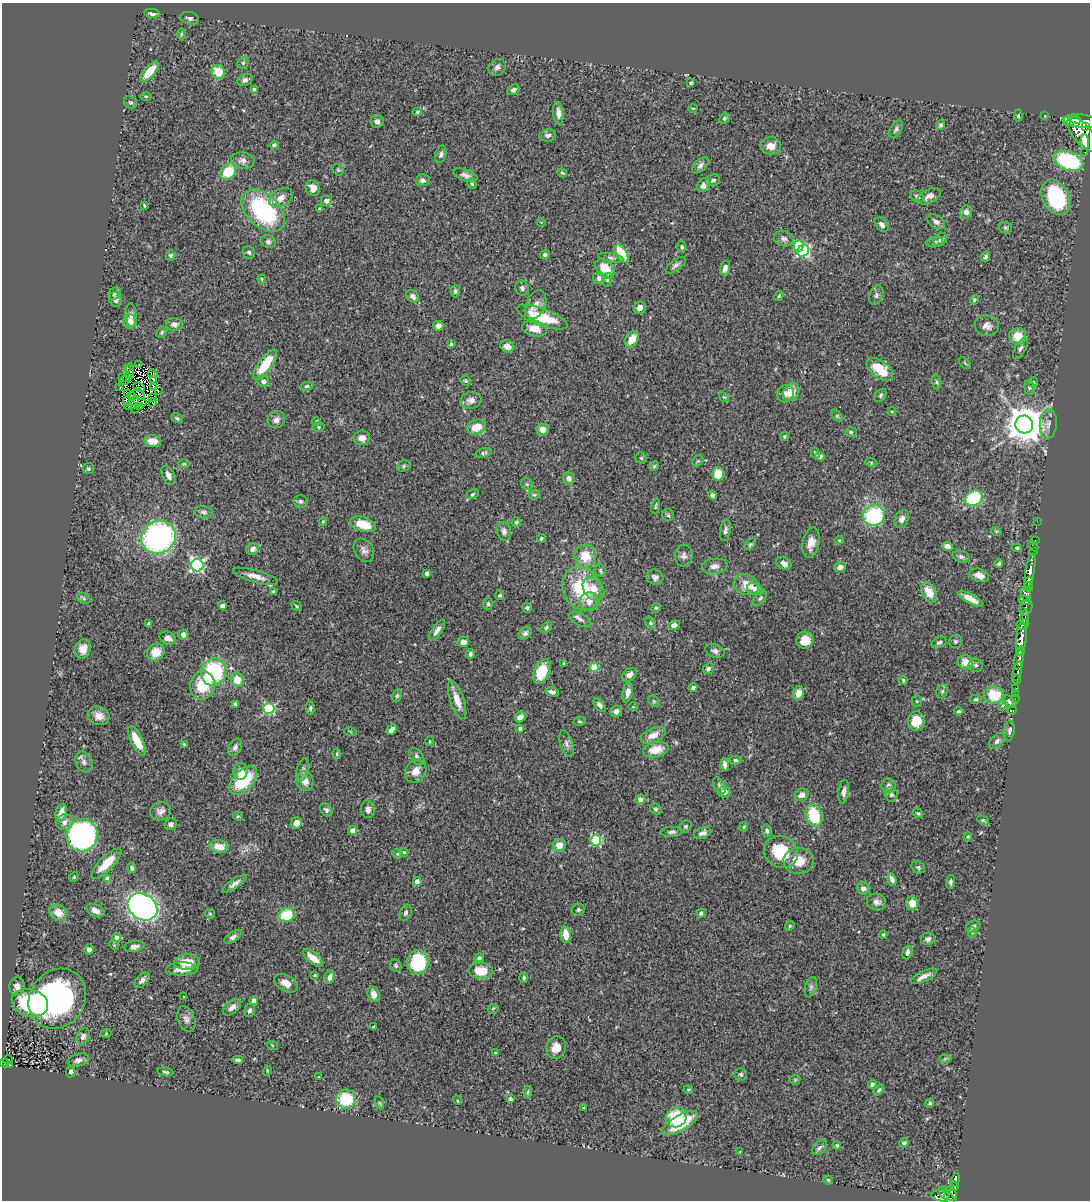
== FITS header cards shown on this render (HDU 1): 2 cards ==
NAXIS1  =                 1088
NAXIS2  =                 1198

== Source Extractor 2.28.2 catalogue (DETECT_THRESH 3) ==
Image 1088 x 1198 px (HDU 1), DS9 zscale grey, 1 PNG px = 1 image px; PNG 1092 x 1202 px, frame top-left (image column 1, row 1198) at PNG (2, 3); each listed source drawn as its Kron ellipse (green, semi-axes under 4 px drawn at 4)
Background 0.904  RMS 0.049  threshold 0.148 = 3 sigma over >= 5 px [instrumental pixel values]
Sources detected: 450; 4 with non-positive FLUX_AUTO (blend fragments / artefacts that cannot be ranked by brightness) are neither listed nor drawn; the other 446 listed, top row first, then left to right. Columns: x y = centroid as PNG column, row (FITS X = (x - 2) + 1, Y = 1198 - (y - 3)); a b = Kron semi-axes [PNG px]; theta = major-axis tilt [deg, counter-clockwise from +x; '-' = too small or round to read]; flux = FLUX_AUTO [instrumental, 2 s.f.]
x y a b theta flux
152 13 8 4 -9 11
190 18 9 6 -11 11
181 34 6 4 89 4.3
243 63 6 5 - 4.5
497 67 9 7 43 13
150 72 12 5 48 71
218 72 7 6 - 66
245 80 8 5 26 11
691 83 4 3 - 4.8
254 90 4 4 - 13
513 90 6 5 - 9.7
146 96 5 3 - 3.4
130 102 7 6 - 6.3
693 108 4 3 - 2.3
417 112 5 4 - 5.5
558 113 11 5 -85 18
1044 115 3 2 - 14
1018 116 6 4 -88 5.2
725 118 5 5 - 5.5
1076 120 5 4 - 840
377 121 6 6 - 11
1066 121 3 3 - 550
1082 121 18 6 -6 3500
941 125 5 4 - 6
1085 127 3 3 - 230
896 129 10 5 59 9.3
1083 134 21 9 -51 4000
548 135 8 6 9 12
1085 142 7 4 -85 1200
274 145 4 4 - 8.5
771 146 10 8 -4 27
1085 152 4 3 - 87
441 154 9 5 74 9.3
243 161 12 8 -7 16
1069 161 15 9 -21 340
700 165 10 5 44 11
338 170 6 5 - 5
228 171 9 7 51 90
562 173 5 3 - 4.9
465 175 13 5 -18 14
423 180 7 6 - 9.9
713 180 7 5 20 9.3
472 184 5 4 - 4
703 185 7 6 - 20
313 188 8 7 - 25
929 196 12 7 26 18
917 197 7 5 -34 9
1056 197 19 13 -63 360
281 198 13 8 34 27
326 201 5 5 - 15
144 205 4 2 - 3.5
320 209 3 3 - 4.2
263 211 25 16 -43 390
966 212 6 6 - 11
541 222 4 3 - 2.7
936 222 10 6 -32 12
882 225 8 5 -45 10
1005 228 6 5 - 5.3
784 239 10 7 -15 12
941 240 7 5 44 7.4
268 242 7 6 - 9.3
935 242 8 5 9 7
798 246 6 5 - 110
682 247 5 4 - 5.5
803 251 6 5 - 480
249 252 7 6 - 8
621 253 10 5 -59 130
171 255 5 4 - 5.1
545 255 5 4 - 7.1
986 257 5 4 - 7.3
611 258 13 4 -10 9.9
676 265 12 5 36 11
605 268 11 8 -47 68
725 268 7 5 76 15
599 278 6 6 - 12
262 279 4 4 - 3.3
607 280 7 5 75 6.6
522 288 8 6 -69 9.6
455 291 6 5 - 7.3
114 293 7 5 47 6.9
876 295 10 6 68 9
413 296 7 5 -44 14
779 296 5 3 - 4.4
115 299 8 6 -71 14
974 300 5 4 - 4.8
536 305 15 9 67 23
640 308 6 5 - 22
131 315 12 5 -87 13
542 317 27 8 -20 140
130 322 7 6 - 28
174 324 8 6 -4 15
438 326 5 5 - 21
987 326 12 10 -8 21
534 328 13 7 -12 43
161 332 6 4 58 5.2
1018 336 8 8 - 66
632 339 9 6 56 41
451 344 4 3 - 5.9
507 346 7 6 - 29
1020 348 12 5 60 10
965 363 7 3 -45 3.3
139 365 3 2 - 2.1
265 365 18 6 54 98
127 368 2 2 - 5.1
880 369 15 8 -37 76
130 371 8 2 -89 3.3
153 374 5 3 - 7.2
123 378 3 2 - 5.9
127 378 4 2 - 5
154 379 3 2 - 1.1
125 380 5 3 - 0.79
263 381 6 5 - 16
465 381 5 4 - 4.8
936 382 8 4 -82 5.4
1033 382 5 4 - 4.8
307 386 6 4 11 6.3
120 387 3 2 - 7.5
139 387 6 3 -23 1.5
1029 387 8 5 -84 6.1
154 388 4 2 - 4.7
158 391 3 2 - 5.5
791 392 9 7 58 46
127 394 4 2 - 3.2
139 394 7 3 -52 6.3
785 394 9 8 - 17
132 395 4 2 - 3.1
880 395 7 5 54 6.2
724 397 5 4 - 3.8
153 398 4 2 - 1.4
471 400 10 8 10 19
128 401 5 2 - 3.5
134 401 5 3 - 2.1
142 402 4 2 - 0.82
153 403 3 2 - 2.1
130 406 6 3 12 5.8
140 406 4 2 - 2.6
134 408 2 2 - 0.024
892 411 4 3 - 2.6
837 416 7 4 -46 4.4
177 418 6 4 -28 5.4
276 420 9 8 - 16
316 421 4 3 - 3.9
1024 424 9 9 - 9200
1048 424 15 8 85 22
318 427 6 5 - 6.3
477 427 10 7 20 49
542 430 6 6 - 30
851 432 6 5 - 5.4
785 437 4 4 - 4.1
362 438 8 7 - 24
153 441 8 6 -5 32
483 453 9 4 19 7
815 453 5 4 - 5.5
820 456 5 4 - 11
641 458 6 5 - 5.3
698 461 6 5 - 5.2
871 462 6 4 -19 3.7
184 464 6 4 0 4.2
404 466 7 5 24 6.4
654 466 5 4 - 4.1
88 469 5 5 - 5.6
718 474 7 6 - 65
168 475 10 6 -62 17
569 478 6 6 - 17
527 484 6 5 - 5.6
472 494 7 4 27 5.2
534 495 5 5 - 4.8
712 495 5 4 - 6.6
974 498 9 7 34 200
301 501 7 6 - 8.3
655 506 7 3 77 4.5
204 512 9 5 -6 11
668 515 6 5 - 5.4
874 515 11 10 - 270
902 519 9 6 63 17
323 521 4 4 - 3.7
516 522 4 4 - 4.6
1037 522 2 2 - 7.7
363 524 13 7 -16 87
725 530 11 5 81 10
504 531 9 7 -81 13
996 531 5 3 - 3.1
158 537 18 16 29 790
541 538 4 4 - 5.2
839 540 4 4 - 3.1
1035 541 3 2 - 16
811 543 15 8 77 31
750 544 7 4 45 5.5
947 546 5 4 - 21
1033 546 5 2 - 17
1017 548 5 4 - 4.4
253 549 6 5 - 15
364 550 12 9 -57 17
1033 551 2 2 - 6.4
585 556 11 11 - 63
684 556 11 8 83 14
961 557 9 5 -15 8.7
784 563 8 6 -29 17
999 564 4 4 - 5
197 565 6 6 - 640
715 566 13 7 8 18
840 567 6 5 - 18
1030 570 17 4 80 1100
600 571 6 5 - 6
427 573 4 3 - 9.5
979 575 10 6 -19 20
255 576 23 6 -15 29
655 577 8 7 - 12
1029 583 6 4 80 710
746 585 13 10 -18 42
1029 587 5 3 - 520
582 588 22 18 -62 170
593 589 13 9 -52 36
755 589 8 5 -22 27
273 592 4 3 - 6
929 592 11 7 -61 58
1026 594 8 4 -77 290
500 595 4 4 - 5.4
84 598 7 5 -30 6.2
760 598 9 5 50 7.4
970 599 14 4 -29 31
1025 601 6 3 -11 320
589 602 9 9 - 22
488 604 6 5 - 7
222 606 4 4 - 22
297 606 5 3 - 3.8
1026 607 8 6 66 350
527 608 5 4 - 7.7
656 608 5 4 - 4.2
1025 617 8 3 83 230
580 619 12 6 -29 12
149 623 4 3 - 11
650 623 6 5 - 5.9
674 625 6 4 11 15
1022 625 6 5 - 500
546 627 6 4 41 6
437 630 12 5 56 18
525 633 7 5 44 9.6
183 635 5 5 - 16
168 638 8 6 -24 18
1021 639 17 5 84 2500
805 640 8 8 - 53
955 641 6 6 - 6.4
463 642 6 5 - 24
939 642 8 5 26 7.9
83 649 10 8 68 27
715 651 10 6 -19 11
1020 651 5 3 - 350
156 652 9 8 - 61
470 654 5 4 - 9.2
1019 660 10 4 82 1000
965 662 8 7 - 40
564 664 3 3 - 4.1
976 665 7 7 - 8.8
594 667 4 4 - 100
708 669 6 5 - 9.5
1017 671 10 4 74 170
214 672 14 12 63 290
542 672 13 8 66 100
629 675 8 5 43 16
237 679 7 6 - 52
1017 679 5 3 - 150
903 680 4 3 - 5.1
202 685 14 12 78 110
693 688 4 4 - 7.6
1016 689 4 3 - 61
942 691 7 5 68 7.2
552 692 7 4 -12 11
628 692 10 5 80 18
799 693 7 5 75 33
1015 693 3 2 - 6.6
397 695 6 4 63 5.2
994 695 10 9 - 100
1015 698 3 2 - 14
976 699 6 4 14 5.5
457 700 20 7 -72 43
654 701 6 5 - 5.1
917 701 5 5 - 5
1009 701 8 5 -36 8.2
235 704 4 3 - 13
599 705 8 5 -52 12
1003 705 5 3 - 3.7
633 707 4 3 - 2.5
269 708 5 5 - 330
310 708 6 4 90 5.8
1012 710 5 3 - 11
616 711 6 5 - 15
959 711 5 3 - 5.4
99 716 11 9 -16 28
520 717 6 5 - 22
579 721 6 4 -2 4.9
916 721 10 8 83 66
520 728 4 3 - 8.3
392 729 6 4 46 15
350 731 6 4 -19 3.9
1009 731 10 5 81 9.5
653 735 13 7 24 27
137 741 16 6 -63 60
430 741 5 3 - 3
997 741 9 6 46 11
184 744 4 3 - 4.7
567 744 13 6 -73 13
235 747 9 6 63 11
656 750 13 7 13 50
337 754 5 3 - 3.4
417 757 10 6 -54 11
735 760 6 4 -2 7.1
84 762 11 8 -64 15
725 765 6 4 -86 11
303 770 12 6 74 10
240 771 8 7 - 20
416 771 12 10 57 32
243 781 17 10 46 170
305 781 10 8 -72 25
719 786 9 5 -65 8.9
889 786 7 7 - 11
724 792 6 5 - 19
844 792 12 5 83 15
891 794 7 6 - 11
802 795 7 6 - 21
640 800 5 4 - 11
368 809 9 7 -89 17
656 809 6 5 - 6.5
326 810 7 5 -51 8.5
161 811 10 8 21 17
61 813 9 5 73 29
918 813 5 4 - 4.5
814 815 11 8 -72 130
238 816 5 4 - 4.7
983 820 6 3 -29 4.8
64 822 8 7 - 18
296 823 6 5 - 24
171 824 6 5 - 7.9
686 826 6 5 - 6.4
744 827 4 3 - 3.5
352 830 4 4 - 28
767 831 6 4 -81 7.5
672 832 11 5 3 9.7
703 833 9 5 20 13
82 835 16 15 - 710
968 837 4 4 - 4.1
596 840 5 5 - 270
559 845 6 6 - 36
219 847 10 6 -6 37
404 852 4 4 - 3.6
781 852 17 15 -31 140
397 854 5 4 - 4.3
799 861 15 13 -1 61
107 863 20 7 45 64
918 867 7 6 - 7.8
132 868 5 4 - 8.1
74 877 5 4 - 3.5
108 879 4 4 - 40
892 879 6 4 -70 15
417 882 4 4 - 46
951 882 7 4 84 7.8
234 884 14 4 34 14
863 888 6 6 - 15
877 902 10 8 -17 16
912 903 7 6 - 37
143 907 16 12 -33 1200
578 910 6 6 - 7.5
95 911 9 6 -24 23
58 913 9 7 -27 41
406 913 8 5 68 9.6
701 913 4 4 - 11
210 914 5 5 - 3.9
287 915 8 7 - 110
790 926 5 4 - 3.8
973 927 7 5 23 8.1
972 933 5 4 - 6
883 934 4 3 - 3.9
566 935 8 5 -83 47
117 937 4 4 - 27
233 937 9 5 34 12
928 939 7 6 - 9.9
114 945 5 3 - 3.7
134 946 10 5 10 16
89 949 5 5 - 12
907 952 7 5 73 14
313 958 12 5 -39 51
479 958 5 3 - 6.7
187 962 13 7 3 58
418 962 12 10 81 180
396 966 7 5 -62 6.3
182 969 16 6 1 36
481 971 12 8 -4 69
315 975 4 3 - 3.1
924 976 14 5 24 20
329 977 7 5 74 15
524 978 5 4 - 4.8
142 980 9 5 47 13
286 983 12 8 -28 31
17 986 9 7 85 32
811 987 10 6 76 10
374 994 8 6 -75 24
184 997 3 2 - 2.2
57 999 31 27 53 780
254 1001 4 4 - 32
30 1003 18 13 -17 340
232 1007 10 6 38 17
493 1009 5 5 - 4.1
250 1010 7 5 80 9.3
186 1019 13 8 -70 16
373 1027 4 2 - 3.2
106 1034 5 3 - 3
83 1036 8 6 65 13
272 1045 5 3 - 3.1
556 1047 11 10 - 37
495 1053 4 3 - 3.4
945 1059 6 4 2 5.1
8 1060 5 4 - 49
78 1060 11 6 16 17
238 1060 5 3 - 6.3
4 1063 4 3 - 40
9 1065 3 2 - 3.7
267 1071 5 3 - 2.6
71 1072 5 4 - 10
165 1072 8 4 -10 5.7
741 1074 6 6 - 6.4
319 1077 4 3 - 3.4
795 1080 5 5 - 4.4
872 1084 4 4 - 9.5
688 1090 4 4 - 3.6
879 1090 6 4 49 6.6
528 1092 6 4 86 4.9
346 1099 10 9 - 140
510 1099 4 4 - 9.3
457 1100 5 3 - 3
380 1103 7 4 -71 4.2
930 1103 4 4 - 5.6
583 1108 3 3 - 2.6
676 1117 11 10 - 110
680 1123 20 8 30 120
904 1143 5 4 - 9.1
837 1145 4 4 - 5
820 1147 9 5 45 10
740 1152 4 4 - 2.9
828 1180 4 4 - 3.9
955 1180 7 4 69 100
954 1186 4 3 - 120
948 1191 4 3 - 95
944 1193 7 3 -58 95
952 1195 6 4 -79 290
941 1196 9 5 -6 140
950 1199 6 4 -48 260
At the frame edge (FLAGS 8, measured only in part): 1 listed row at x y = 950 1199
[4 non-positive-flux detections neither listed nor drawn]